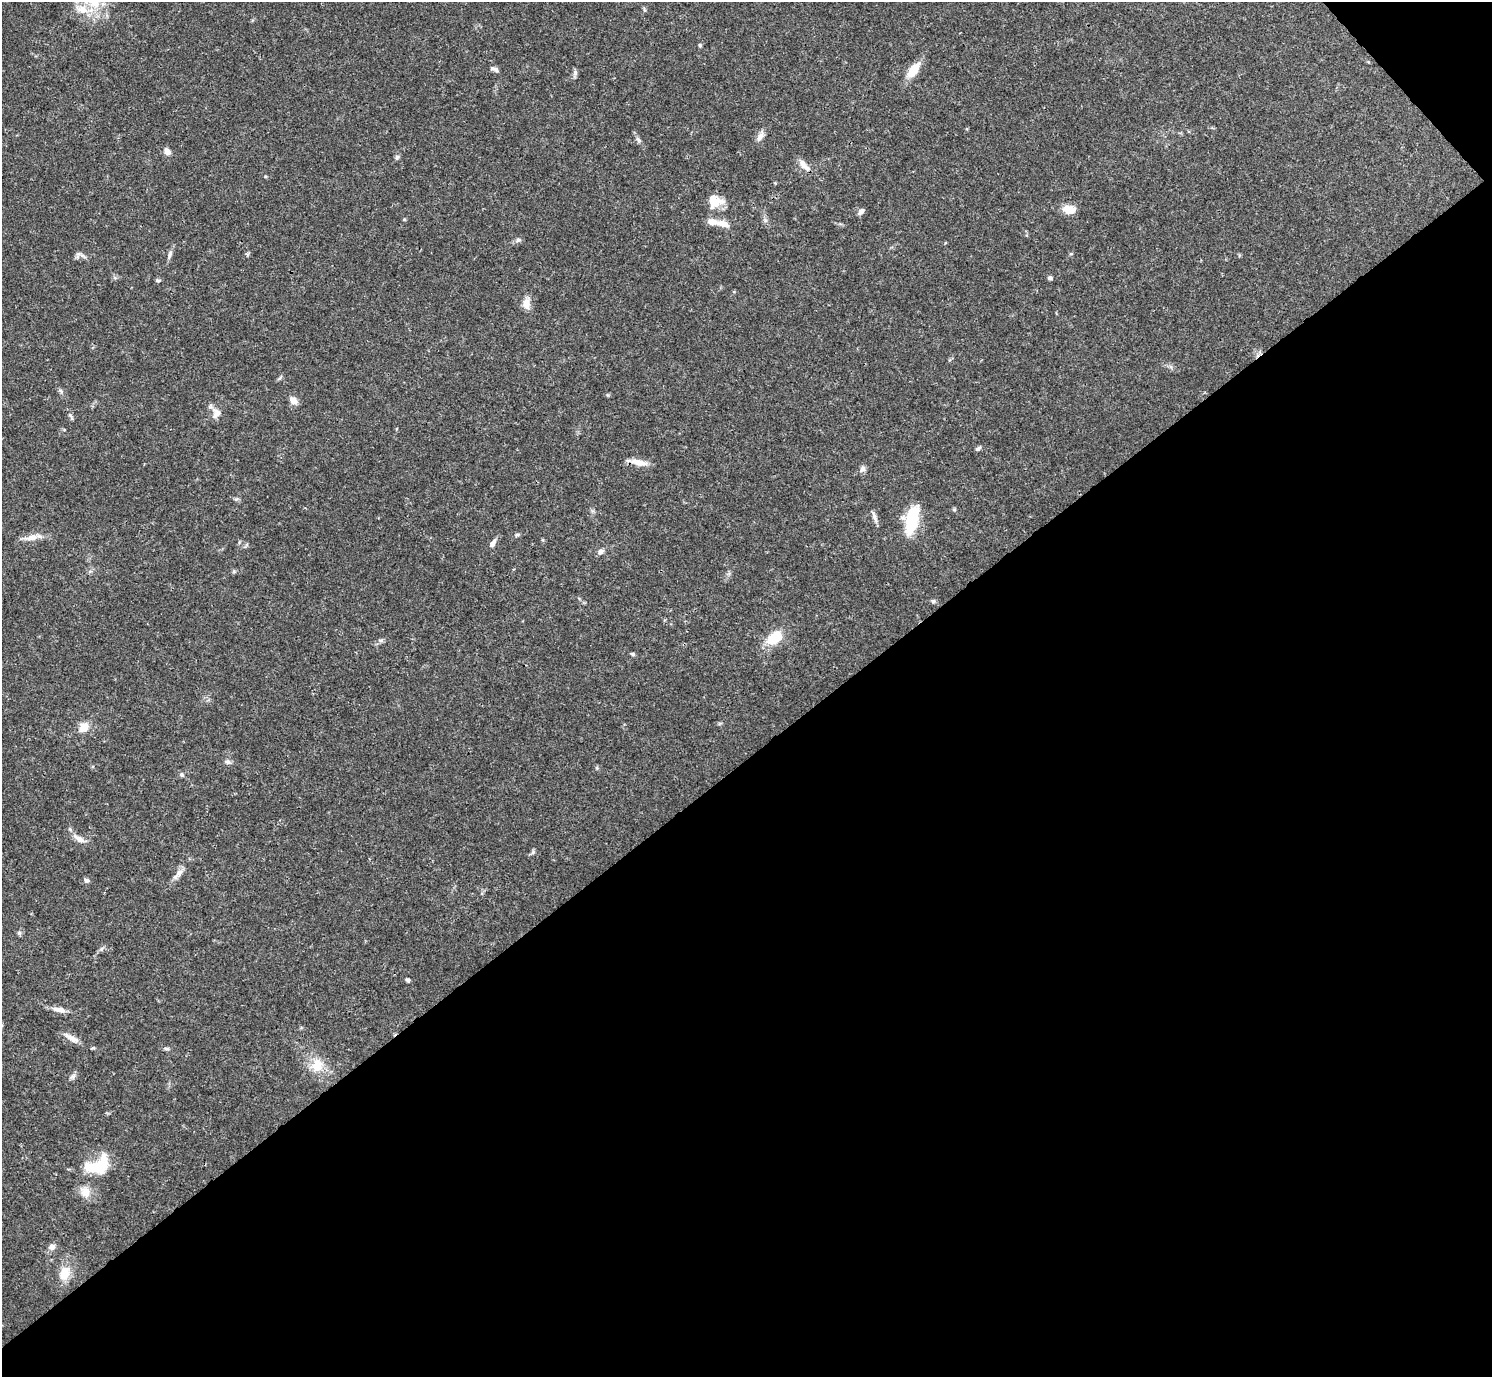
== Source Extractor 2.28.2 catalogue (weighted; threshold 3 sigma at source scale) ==
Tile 12 of 4 x 4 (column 4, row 3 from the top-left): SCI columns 4470-5959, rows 1535-2909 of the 5963 x 5960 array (HDU 1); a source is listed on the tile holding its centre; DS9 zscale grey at full resolution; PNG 1494 x 1379 px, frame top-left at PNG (2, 2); no overlay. Shown black and unused: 46% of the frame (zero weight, under 3 of 4 exposures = <1% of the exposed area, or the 3 px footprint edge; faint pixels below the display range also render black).
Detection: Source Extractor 2.28.2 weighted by HDU 2 'WHT'; one run over the whole footprint, this tile lists its part. Background 0.0406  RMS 0.0027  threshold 0.012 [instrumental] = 3 sigma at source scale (4.5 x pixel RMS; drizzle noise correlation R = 1.50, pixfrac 1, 0.05/0.05 arcsec/px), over >= 5 px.
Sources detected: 66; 1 inside a brighter object's white glare — not listed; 4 inside a brighter listed object's ellipse — not listed separately; the other 61 listed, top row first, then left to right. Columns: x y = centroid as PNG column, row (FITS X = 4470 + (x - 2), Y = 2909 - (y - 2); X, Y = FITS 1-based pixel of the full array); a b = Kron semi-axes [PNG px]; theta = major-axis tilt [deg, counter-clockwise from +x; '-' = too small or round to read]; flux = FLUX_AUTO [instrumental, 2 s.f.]
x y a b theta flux
82 9 20 11 -22 4.6
644 10 8 4 -81 0.37
700 45 5 4 - 0.45
494 69 11 5 -21 0.81
914 70 20 9 53 4.7
575 72 8 5 80 0.7
760 137 15 7 61 1.5
638 139 9 4 -54 0.71
167 152 9 7 -51 1.3
397 157 6 6 - 0.58
803 164 14 8 -61 1.7
265 176 4 4 - 0.27
714 202 24 12 14 4
1069 209 13 8 -2 4.1
861 211 8 6 53 0.97
404 219 4 4 - 0.27
765 220 7 4 -72 0.59
723 224 19 9 -16 2.7
518 240 7 5 15 0.66
170 254 14 5 74 0.92
1071 254 5 4 - 0.35
83 256 14 3 -33 0.72
1050 278 6 5 - 0.58
158 280 7 5 -2 0.47
526 303 16 9 86 2.3
293 400 9 7 -45 2.1
216 414 16 10 75 2.1
71 416 14 4 -64 0.61
978 448 8 4 33 0.6
638 462 22 7 -11 2.8
862 469 9 7 58 0.92
954 509 5 5 - 0.36
874 516 16 5 -71 1.1
912 520 26 11 77 15
517 535 7 4 20 0.46
31 538 22 7 10 2.4
492 543 11 5 61 1.3
600 552 8 6 36 1.1
234 571 6 4 19 0.37
933 601 6 6 - 0.51
775 638 19 12 38 7.2
381 640 6 5 - 0.55
632 654 6 4 -20 0.38
84 727 12 10 47 2.8
227 762 9 7 -5 0.77
597 768 6 4 -72 0.33
181 775 6 5 - 0.49
79 839 18 7 -33 2
533 852 7 5 69 0.49
178 874 20 6 50 1.9
86 880 6 5 - 0.78
19 933 6 6 - 0.52
408 980 5 5 - 0.56
59 1010 17 7 -11 2.1
71 1038 21 7 -30 2
166 1049 7 4 -8 0.5
317 1065 20 16 63 5.1
73 1076 8 6 69 0.75
99 1166 32 20 54 9.8
52 1247 8 7 - 1.2
65 1273 21 14 67 4.6
Overlapping masked pixels (flux is a lower limit): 1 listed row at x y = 638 462